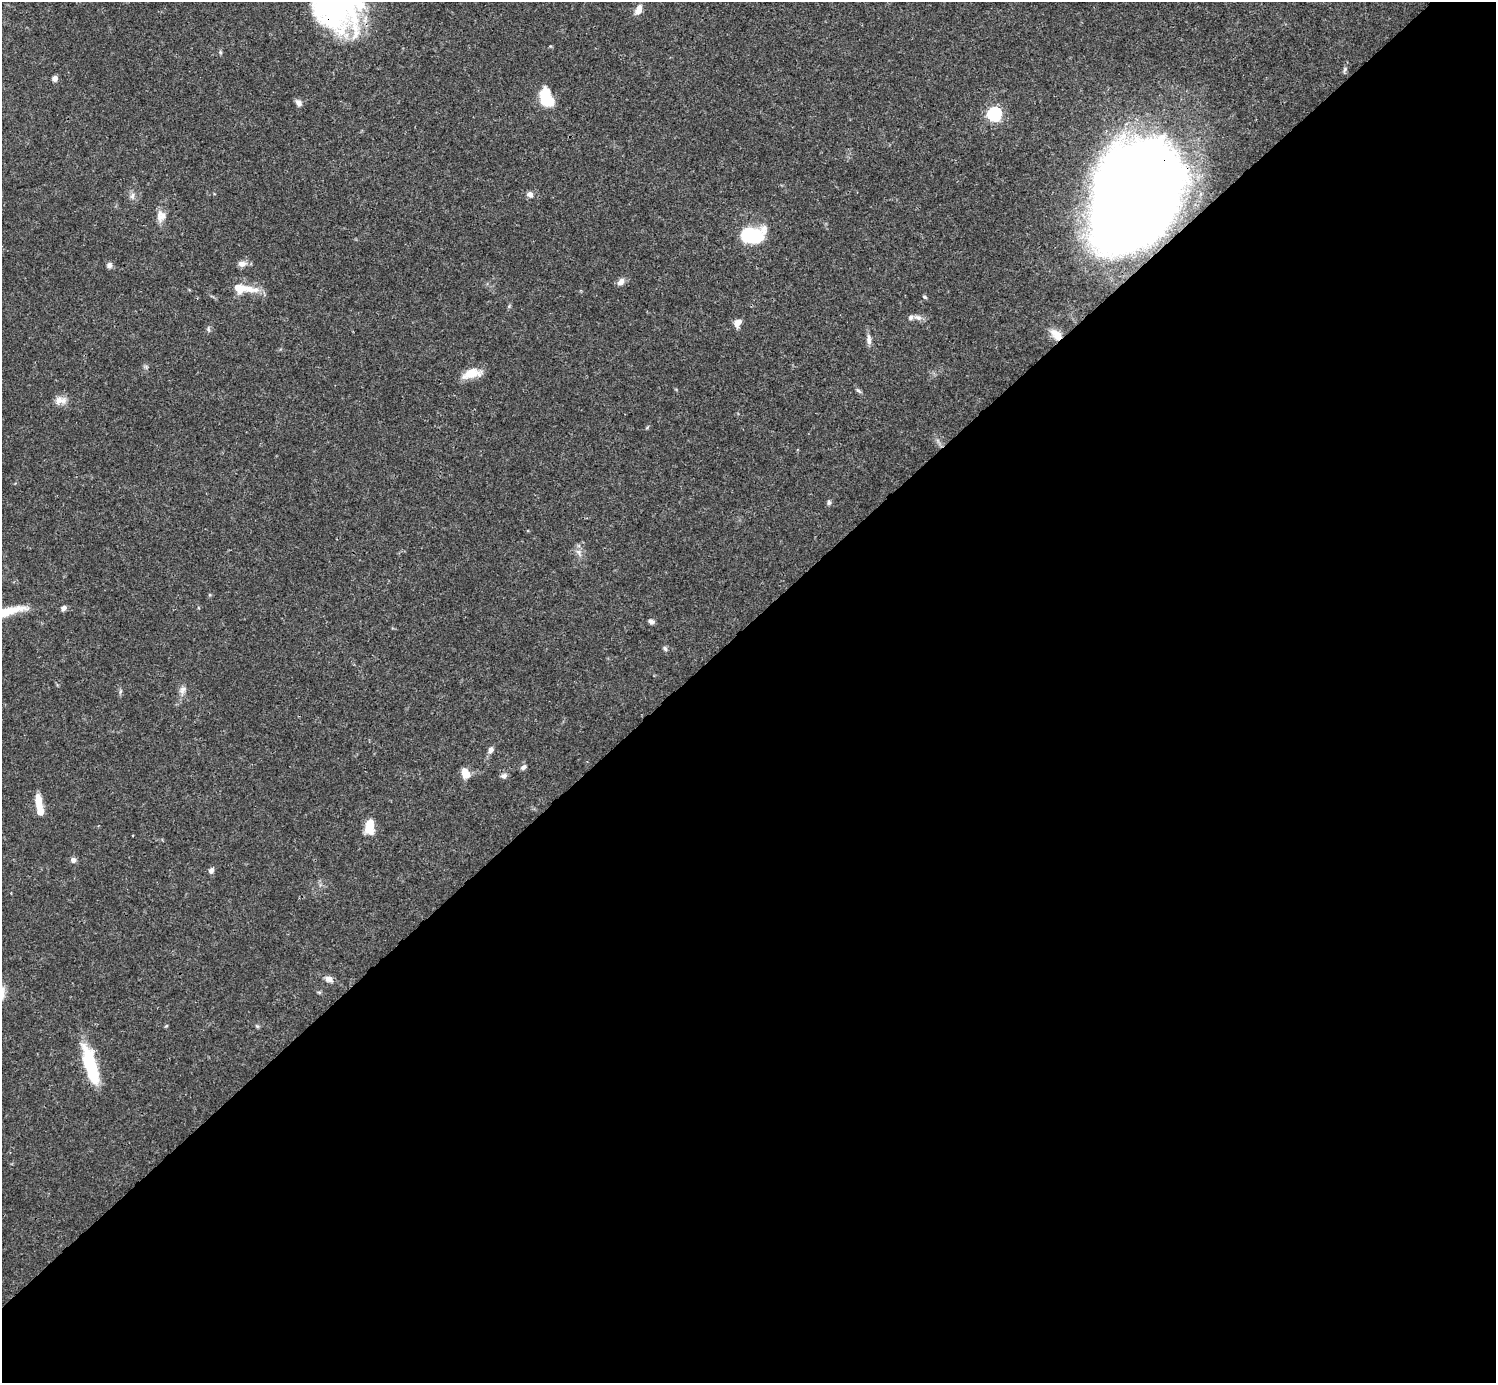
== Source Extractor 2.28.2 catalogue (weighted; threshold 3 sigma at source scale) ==
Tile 15 of 4 x 4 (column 3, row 4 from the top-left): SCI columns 2991-4484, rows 159-1539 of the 5982 x 5981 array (HDU 1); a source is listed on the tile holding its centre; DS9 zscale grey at full resolution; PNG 1498 x 1385 px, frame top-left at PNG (2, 2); no overlay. Shown black and unused: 55% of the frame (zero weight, under 3 of 4 exposures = <1% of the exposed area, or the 3 px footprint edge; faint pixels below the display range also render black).
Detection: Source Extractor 2.28.2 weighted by HDU 2 'WHT'; one run over the whole footprint, this tile lists its part. Background 0.0408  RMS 0.0027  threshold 0.012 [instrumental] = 3 sigma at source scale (4.5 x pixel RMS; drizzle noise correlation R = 1.50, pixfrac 1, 0.05/0.05 arcsec/px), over >= 5 px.
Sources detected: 52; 2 inside a brighter object's white glare — not listed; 4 inside a brighter listed object's ellipse — not listed separately; the other 46 listed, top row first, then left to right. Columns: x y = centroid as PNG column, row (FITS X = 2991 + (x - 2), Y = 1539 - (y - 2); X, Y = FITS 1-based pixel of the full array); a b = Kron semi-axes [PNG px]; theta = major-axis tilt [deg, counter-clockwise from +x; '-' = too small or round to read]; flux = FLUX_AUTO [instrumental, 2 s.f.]
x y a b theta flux
331 4 54 40 -49 70
638 10 12 7 68 2.3
1345 70 9 4 75 0.6
55 78 6 5 - 1.1
545 94 19 11 86 7.1
299 103 9 7 -49 1.1
994 114 6 6 - 51
530 194 8 7 - 1.1
1136 195 83 62 61 560
132 196 10 5 76 0.92
161 216 14 12 81 2.4
751 235 15 10 2 27
242 264 13 7 4 1.4
109 265 8 6 51 0.83
621 282 10 7 49 1.4
239 288 13 9 -13 4.2
255 290 10 8 1 1.7
925 297 5 4 - 0.42
918 317 12 6 -11 1.3
737 323 9 7 60 1.9
208 329 8 3 -77 0.43
1056 334 18 11 -41 3.6
869 340 14 6 -83 1.3
471 374 22 10 14 4.5
858 391 9 5 -46 0.59
60 400 17 9 5 2.3
829 502 6 6 - 0.58
579 552 12 6 -55 1.3
210 595 5 4 - 0.33
63 608 6 5 - 1
651 621 7 5 -29 0.84
665 648 7 5 -51 0.53
182 690 12 7 63 1.3
491 750 9 6 63 1.1
523 767 8 6 38 0.76
465 773 10 7 -66 3.7
504 776 8 6 15 0.83
39 802 18 7 -85 4.3
369 827 15 9 83 5.1
73 860 7 6 - 0.92
211 871 7 5 59 0.97
329 979 11 8 -23 1.4
319 992 6 4 -18 0.36
166 1026 5 3 - 0.24
257 1026 5 5 - 0.35
90 1064 41 13 -75 14
Overlapping masked pixels (flux is a lower limit): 4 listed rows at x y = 331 4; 1136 195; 1056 334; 90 1064
Isophote crosses this tile's border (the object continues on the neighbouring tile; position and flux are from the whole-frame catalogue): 1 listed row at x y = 331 4